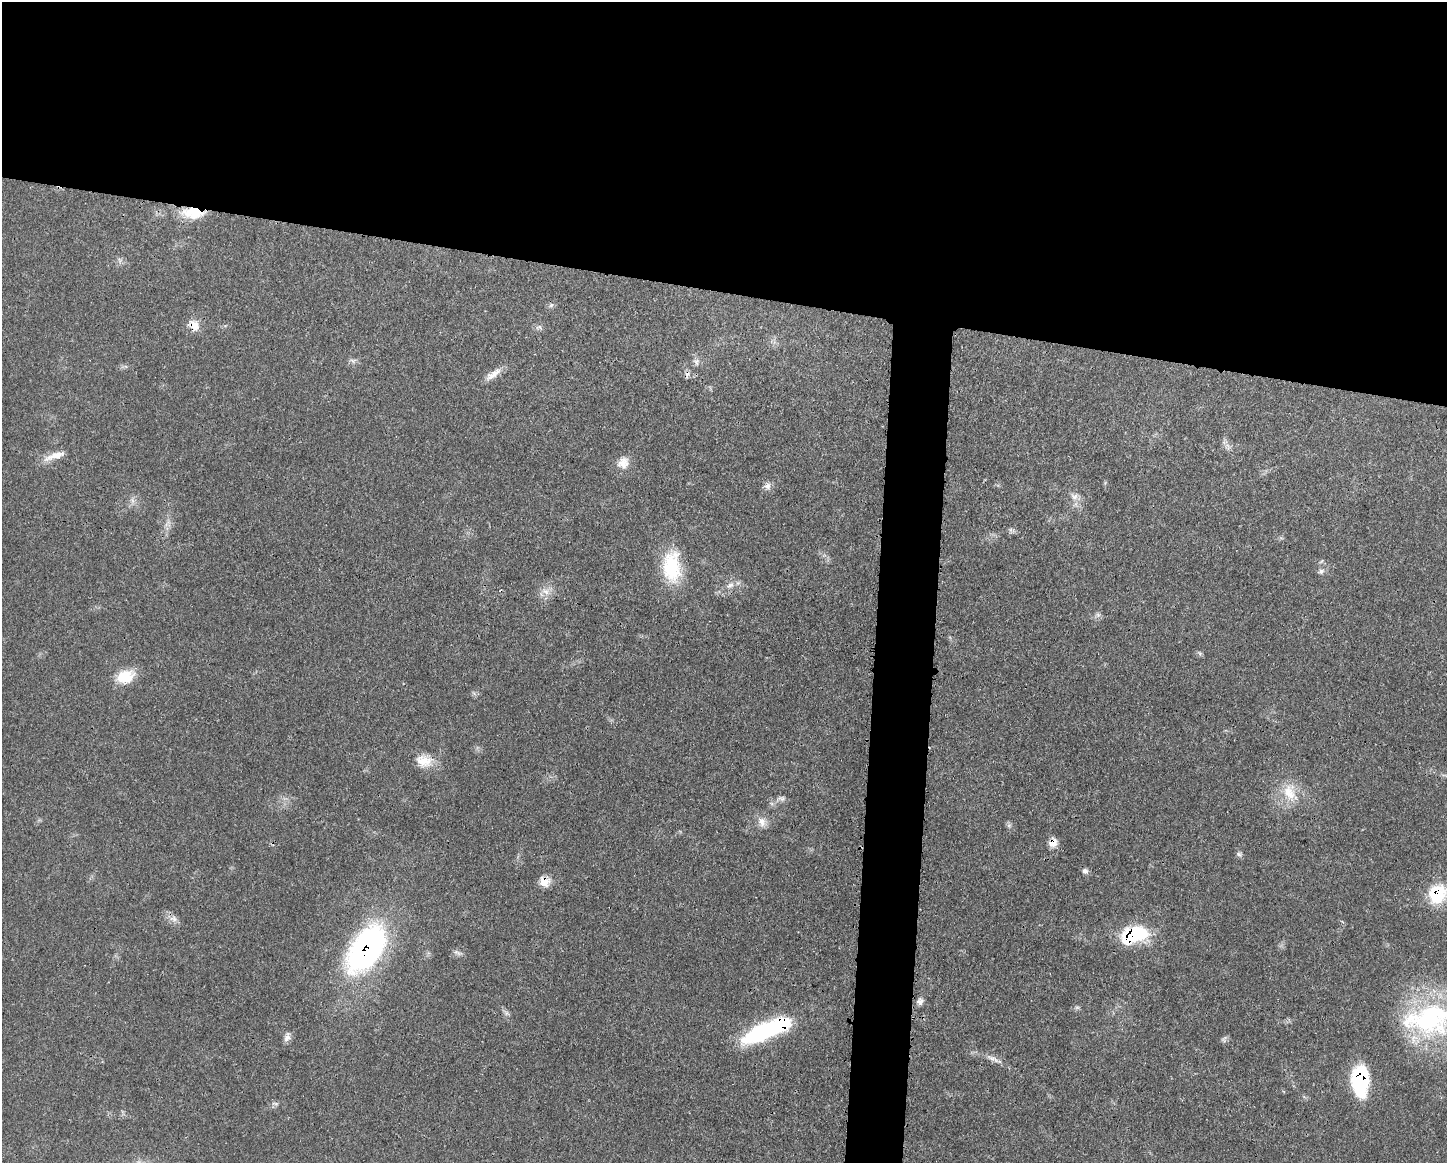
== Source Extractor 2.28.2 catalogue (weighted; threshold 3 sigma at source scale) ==
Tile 2 of 3 x 4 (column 2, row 1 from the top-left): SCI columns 1567-3011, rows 3492-4652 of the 4688 x 4656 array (HDU 1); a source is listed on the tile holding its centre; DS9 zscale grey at full resolution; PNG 1449 x 1165 px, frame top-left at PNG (2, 2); no overlay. Shown black and unused: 28% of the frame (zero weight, under 3 of 4 exposures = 2% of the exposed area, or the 3 px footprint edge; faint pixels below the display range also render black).
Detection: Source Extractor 2.28.2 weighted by HDU 2 'WHT'; one run over the whole footprint, this tile lists its part. Background 0.0546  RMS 0.0033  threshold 0.0148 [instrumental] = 3 sigma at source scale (4.5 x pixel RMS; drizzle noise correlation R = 1.50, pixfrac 1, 0.05/0.05 arcsec/px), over >= 5 px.
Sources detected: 42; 1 inside a brighter object's white glare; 1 cosmic-ray / hot-pixel residue — not listed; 1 inside a brighter listed object's ellipse — not listed separately; the other 39 listed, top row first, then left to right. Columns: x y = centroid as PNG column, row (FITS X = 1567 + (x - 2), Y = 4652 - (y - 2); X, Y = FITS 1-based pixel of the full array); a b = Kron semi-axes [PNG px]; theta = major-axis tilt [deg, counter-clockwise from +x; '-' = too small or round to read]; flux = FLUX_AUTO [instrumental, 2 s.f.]
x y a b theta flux
193 213 27 13 -3 9.2
194 325 13 10 -53 4.2
539 327 9 5 22 0.9
353 361 7 6 - 0.86
696 362 10 7 -90 1.3
493 374 24 8 35 3.2
55 456 31 8 18 4.1
623 463 16 13 48 3.9
768 486 9 8 - 1.6
1074 496 10 9 - 2
132 500 7 4 -71 0.91
672 567 40 22 -88 18
1321 571 9 6 36 1.1
730 585 12 7 36 1.9
545 591 13 8 -24 2.5
1098 615 7 6 - 0.93
125 676 24 16 19 7.4
424 761 24 15 -11 5.8
1289 792 27 18 -72 8.8
781 798 14 7 -4 1.4
762 822 15 11 -64 2.9
1053 843 11 9 57 2.8
1239 854 9 6 -34 0.82
1085 871 7 7 - 1.1
544 881 12 11 - 3.9
1437 894 22 19 62 15
174 919 10 8 5 1.7
1130 935 24 16 52 18
366 949 54 29 58 87
457 953 12 5 -24 1.1
920 1001 10 9 - 1.5
1077 1007 7 4 0 0.6
506 1013 7 4 90 0.75
1430 1019 75 39 5 57
764 1031 50 17 24 35
287 1037 14 7 72 1.6
1224 1039 11 4 68 0.76
994 1059 15 5 -30 1.9
1360 1080 29 15 -90 30
Overlapping masked pixels (flux is a lower limit): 8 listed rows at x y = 193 213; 194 325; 1053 843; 544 881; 1437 894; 1130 935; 366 949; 1360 1080
Isophote crosses this tile's border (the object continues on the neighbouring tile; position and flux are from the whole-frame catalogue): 2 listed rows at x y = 1437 894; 1430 1019